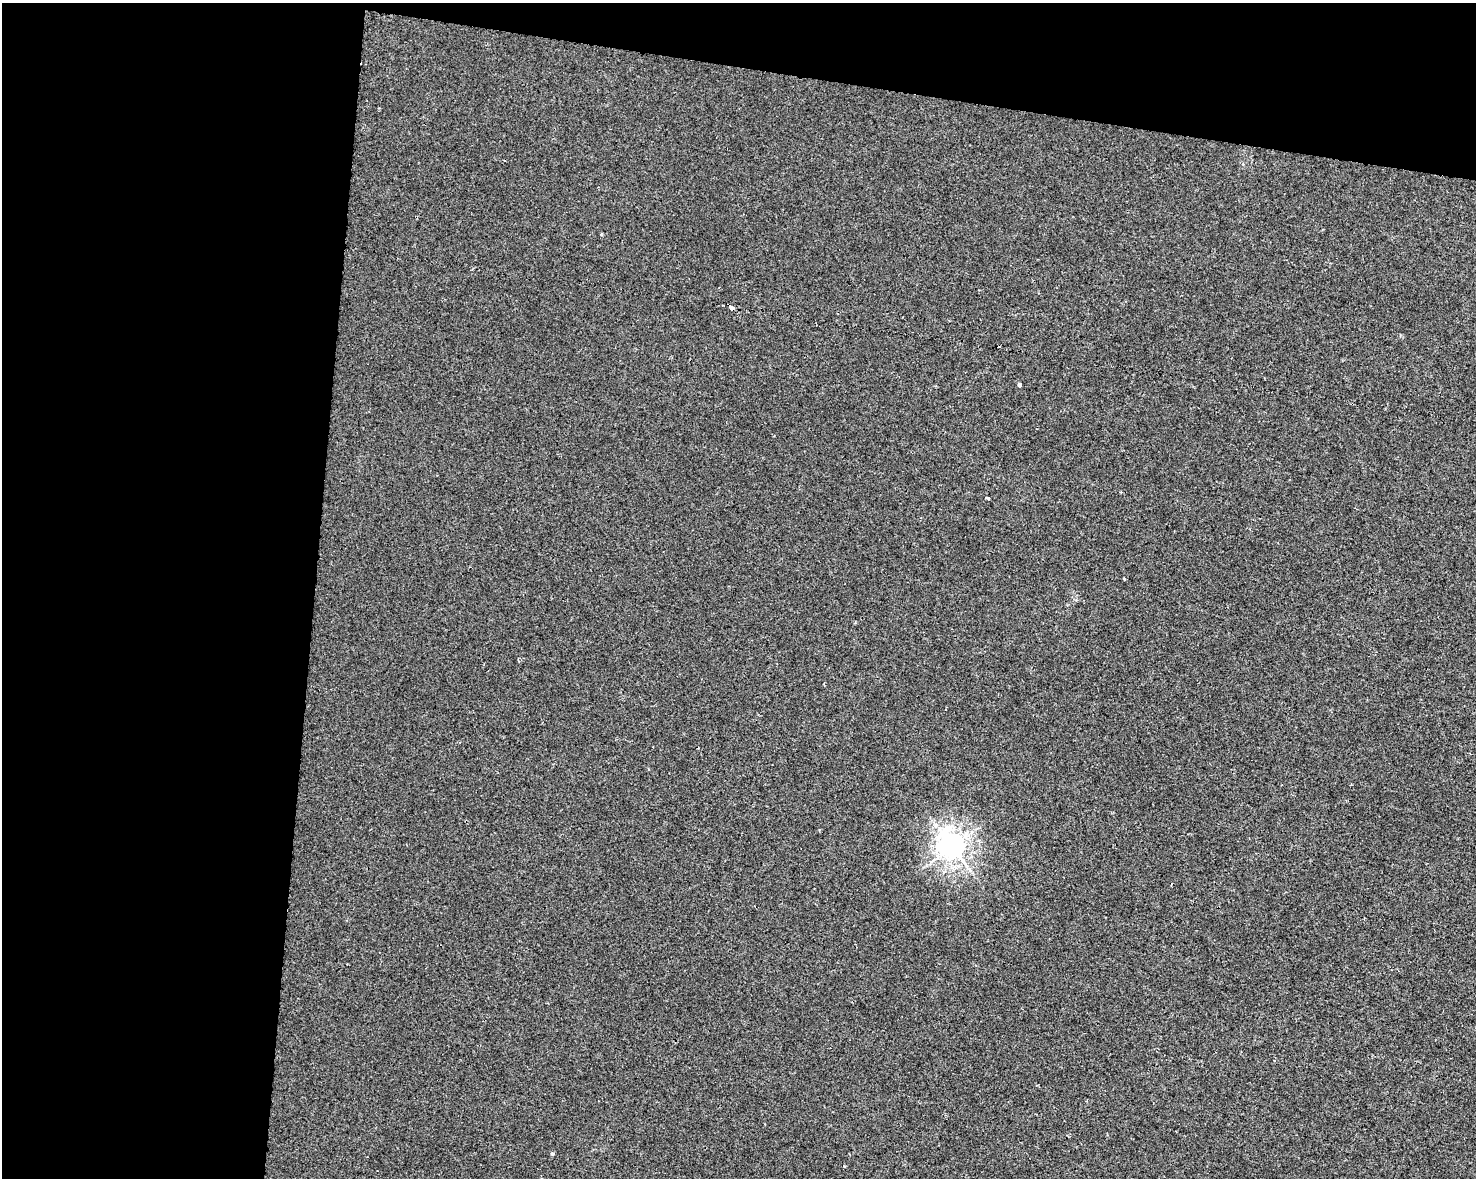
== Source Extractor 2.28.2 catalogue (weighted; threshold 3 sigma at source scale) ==
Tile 1 of 3 x 4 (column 1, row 1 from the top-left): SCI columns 228-1701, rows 3539-4714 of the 4934 x 4714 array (HDU 1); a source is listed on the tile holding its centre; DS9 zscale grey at full resolution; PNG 1478 x 1180 px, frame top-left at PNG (2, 3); no overlay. Shown black and unused: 27% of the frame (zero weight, under 2 of 3 exposures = <1% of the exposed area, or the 3 px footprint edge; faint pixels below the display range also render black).
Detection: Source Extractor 2.28.2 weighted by HDU 2 'WHT'; one run over the whole footprint, this tile lists its part. Background 0.00135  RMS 0.0056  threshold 0.0251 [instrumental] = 3 sigma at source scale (4.5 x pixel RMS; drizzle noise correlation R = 1.50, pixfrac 1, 0.0396/0.0396 arcsec/px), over >= 5 px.
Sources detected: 6; all 6 listed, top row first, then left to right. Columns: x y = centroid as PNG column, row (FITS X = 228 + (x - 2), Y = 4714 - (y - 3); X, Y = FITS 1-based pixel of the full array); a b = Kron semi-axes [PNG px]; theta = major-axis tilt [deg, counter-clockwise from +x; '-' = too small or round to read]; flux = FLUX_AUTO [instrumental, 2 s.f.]
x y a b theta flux
731 307 5 3 - 12
1019 385 4 3 - 2.7
987 498 4 3 - 1.8
1124 579 4 2 - 0.59
952 846 9 8 - 530
552 1153 4 3 - 1.3
Overlapping masked pixels (flux is a lower limit): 1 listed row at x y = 731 307